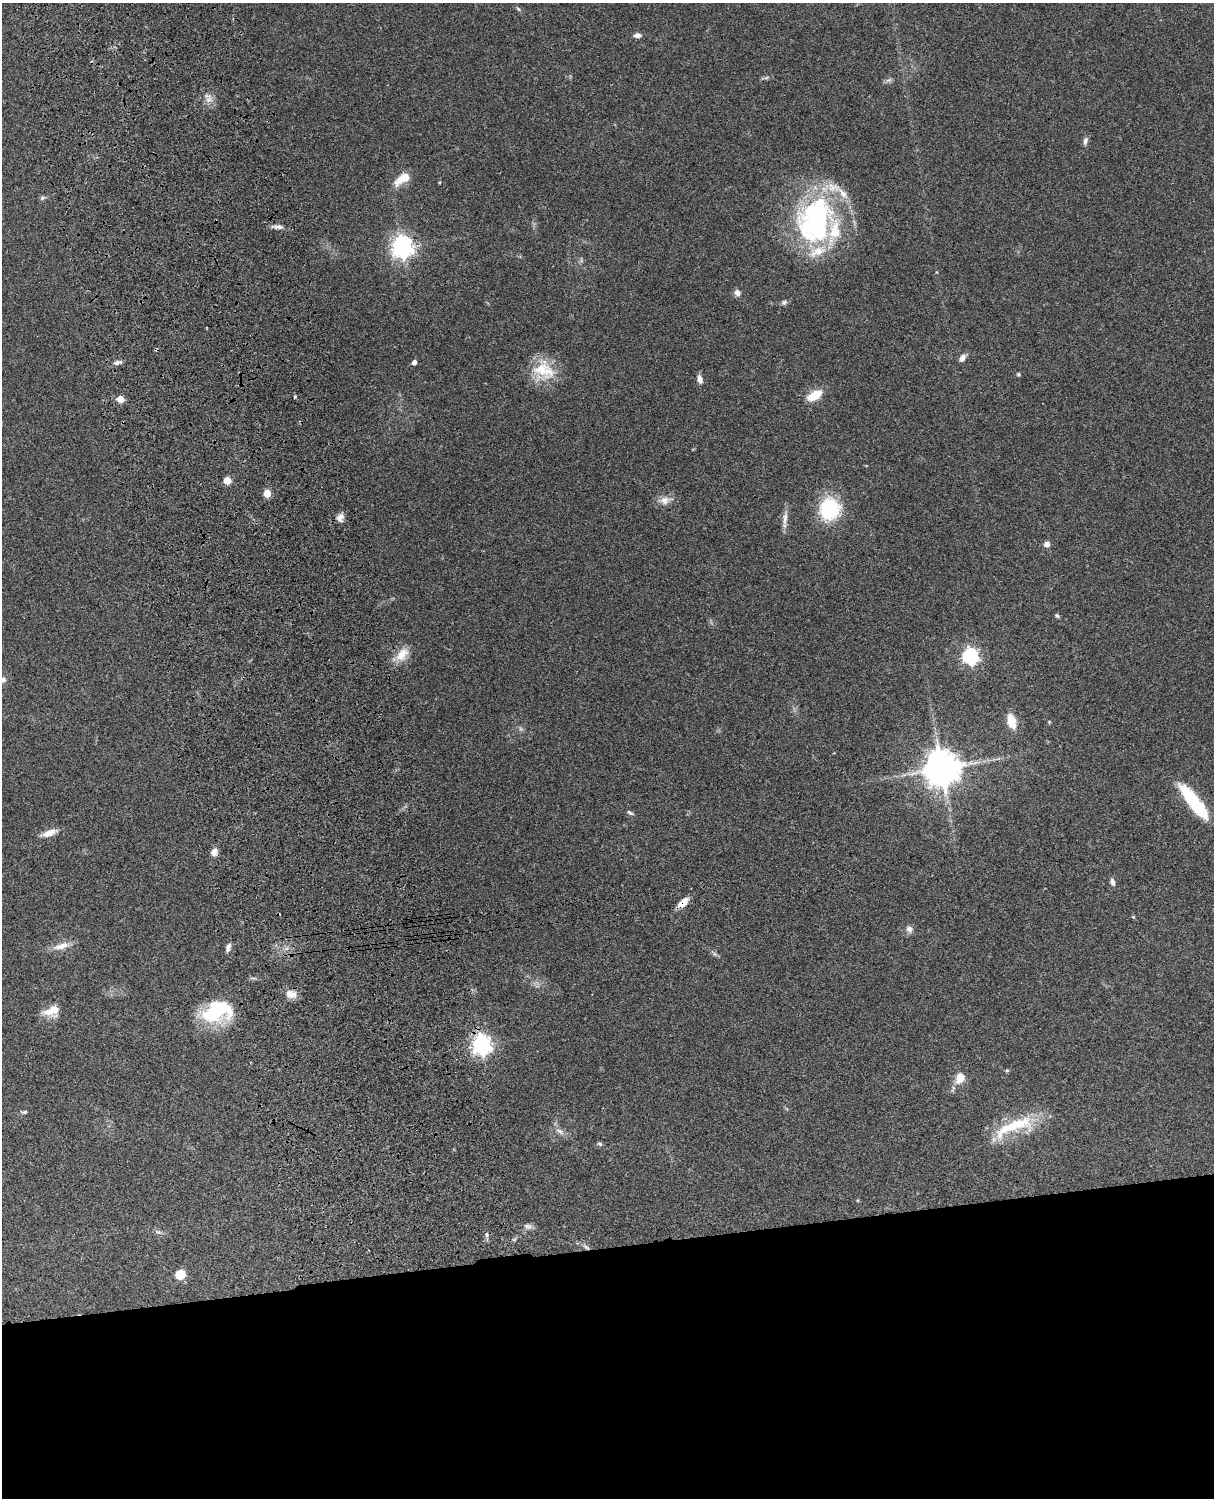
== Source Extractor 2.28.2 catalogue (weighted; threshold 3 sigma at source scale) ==
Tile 11 of 4 x 3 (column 3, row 3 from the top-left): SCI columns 2546-3757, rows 278-1773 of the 5088 x 4928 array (HDU 1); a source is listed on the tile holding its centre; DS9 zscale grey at full resolution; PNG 1216 x 1500 px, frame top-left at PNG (2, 3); no overlay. Shown black and unused: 17% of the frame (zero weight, under 3 of 4 exposures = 6% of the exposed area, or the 3 px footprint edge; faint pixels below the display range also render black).
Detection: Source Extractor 2.28.2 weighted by HDU 2 'WHT'; one run over the whole footprint, this tile lists its part. Background 0.098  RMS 0.0063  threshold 0.0283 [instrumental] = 3 sigma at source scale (4.5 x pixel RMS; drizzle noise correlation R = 1.50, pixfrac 1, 0.05/0.05 arcsec/px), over >= 5 px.
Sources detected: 67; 2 inside a brighter object's white glare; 1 cosmic-ray / hot-pixel residue — not listed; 4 inside a brighter listed object's ellipse — not listed separately; the other 60 listed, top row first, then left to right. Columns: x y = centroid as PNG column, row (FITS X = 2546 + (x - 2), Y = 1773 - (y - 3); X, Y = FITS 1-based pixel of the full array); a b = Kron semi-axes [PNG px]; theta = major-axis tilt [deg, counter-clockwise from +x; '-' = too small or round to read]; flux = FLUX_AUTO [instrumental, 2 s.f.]
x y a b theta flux
518 9 8 3 -45 0.88
637 35 8 5 -1 2.6
889 80 7 4 18 1.3
208 99 9 7 35 3.1
1085 141 12 6 74 2.2
404 178 11 6 32 19
42 198 7 6 - 1.2
815 221 57 41 74 130
278 227 14 6 -4 2.7
402 247 8 7 - 440
737 293 7 7 - 2.9
784 302 7 6 - 1.7
962 358 10 7 51 3
117 362 13 6 12 2.4
414 362 4 4 - 3.2
544 370 32 23 -29 22
1018 374 5 4 - 0.84
700 379 11 6 -77 3
814 396 19 9 32 12
295 397 4 3 - 0.84
120 399 5 5 - 10
227 480 5 5 - 14
267 493 5 5 - 16
665 500 13 10 15 5.2
830 509 23 21 79 40
340 518 11 8 58 3.5
785 519 25 5 84 4.3
1047 544 7 6 - 3
1057 615 7 4 -48 0.96
402 654 21 13 52 9.3
970 656 7 6 - 180
3 680 9 7 16 2.2
1011 721 12 7 -73 15
1049 722 4 4 - 0.62
942 768 12 12 - 1200
1193 800 35 11 -54 40
630 813 9 4 -30 1.3
49 833 19 7 20 6
214 852 9 8 - 3.5
1112 882 10 6 -72 2.2
683 903 13 7 46 7.8
1133 917 5 4 - 0.65
909 929 9 8 - 3
61 946 24 8 14 6.6
228 947 11 5 73 2.4
291 994 15 10 -16 5.4
52 1011 20 12 17 9.5
214 1013 39 19 16 41
481 1045 7 7 - 350
1007 1070 4 4 - 0.93
960 1078 9 7 65 10
24 1112 8 4 16 1.1
1017 1124 49 20 11 30
560 1131 11 6 -37 2.9
600 1144 7 5 -19 1.1
528 1226 12 8 -2 2.6
158 1232 11 4 -5 1.6
487 1235 7 6 - 1.6
586 1247 11 4 -36 1.9
180 1275 11 10 - 9
Overlapping masked pixels (flux is a lower limit): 3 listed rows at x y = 683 903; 481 1045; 586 1247
Isophote crosses this tile's border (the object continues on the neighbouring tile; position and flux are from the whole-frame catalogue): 1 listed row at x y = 3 680